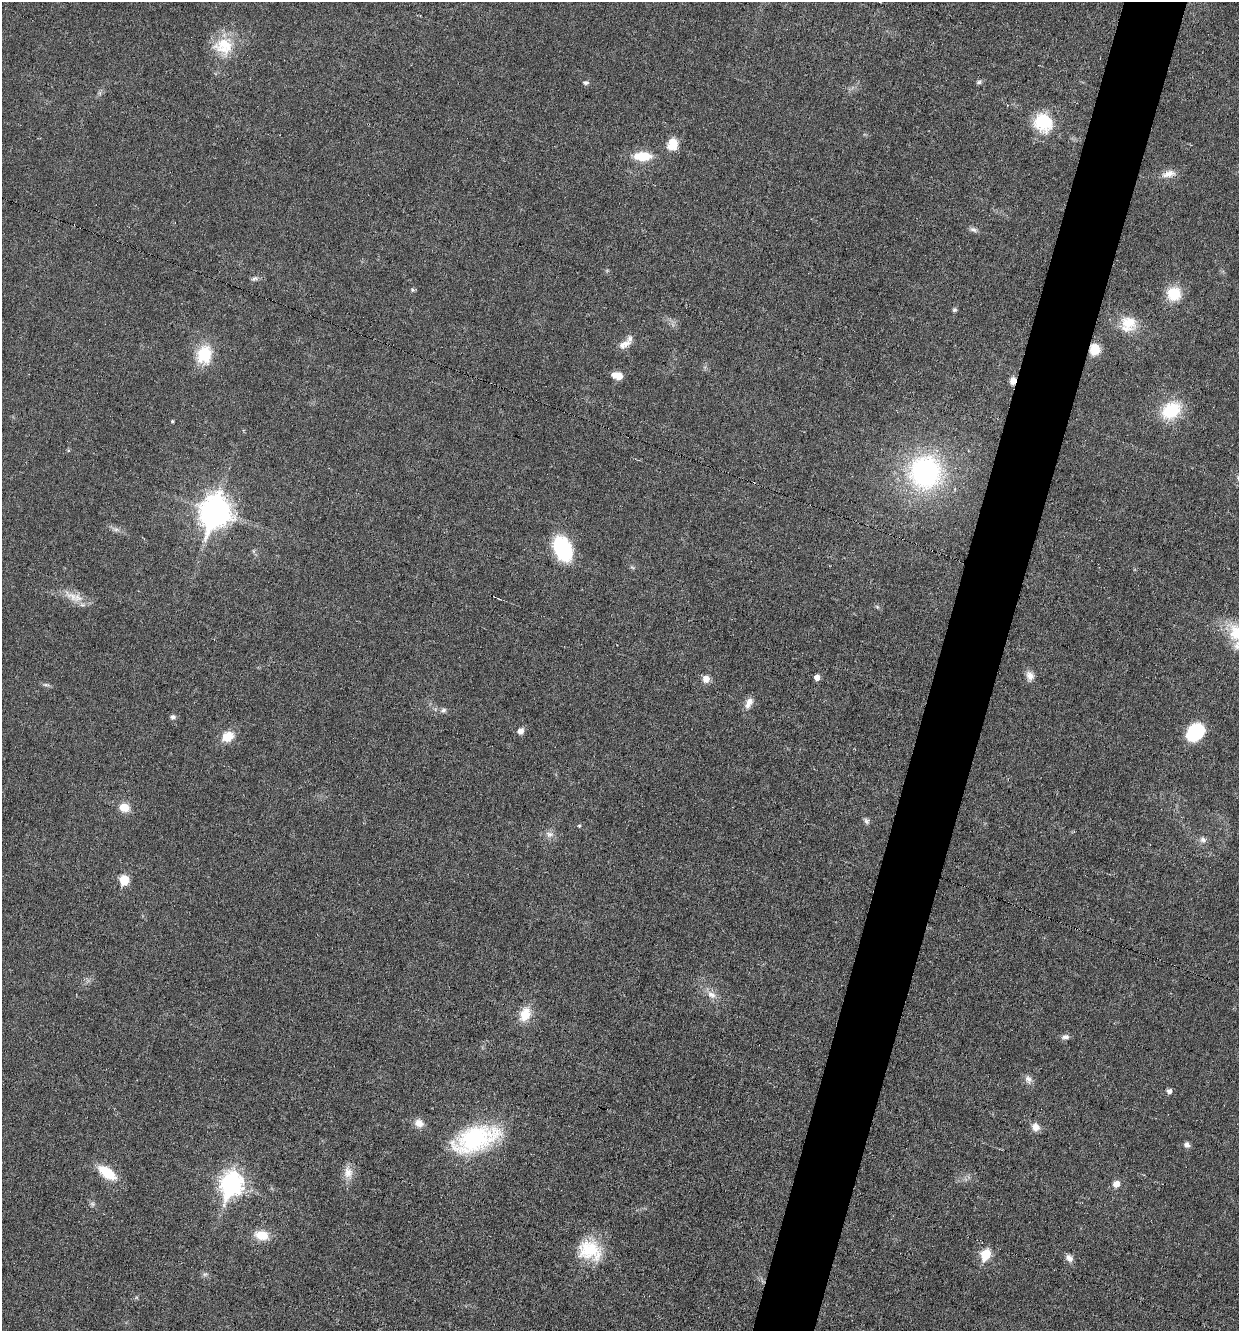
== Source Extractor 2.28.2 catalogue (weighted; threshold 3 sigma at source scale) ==
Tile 10 of 4 x 4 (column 2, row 3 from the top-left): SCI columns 1496-2732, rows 1330-2658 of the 5333 x 5318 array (HDU 1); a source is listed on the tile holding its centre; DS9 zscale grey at full resolution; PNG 1241 x 1333 px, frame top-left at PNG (2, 2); no overlay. Shown black and unused: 5% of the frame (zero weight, under 3 of 6 exposures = <1% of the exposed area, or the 3 px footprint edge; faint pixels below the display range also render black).
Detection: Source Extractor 2.28.2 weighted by HDU 2 'WHT'; one run over the whole footprint, this tile lists its part. Background 0.0321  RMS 0.0039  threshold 0.0159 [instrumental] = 3 sigma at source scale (4.09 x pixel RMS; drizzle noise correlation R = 1.36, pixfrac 0.8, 0.05/0.05 arcsec/px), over >= 5 px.
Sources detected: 66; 2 inside a brighter listed object's ellipse — not listed separately; the other 64 listed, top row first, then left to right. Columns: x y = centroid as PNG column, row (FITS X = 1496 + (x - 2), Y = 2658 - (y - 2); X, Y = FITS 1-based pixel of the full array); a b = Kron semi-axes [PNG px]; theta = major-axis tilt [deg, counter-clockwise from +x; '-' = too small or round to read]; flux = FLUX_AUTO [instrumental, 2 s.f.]
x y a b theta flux
224 46 28 24 18 13
979 82 7 5 16 0.81
586 83 8 6 3 0.88
1043 122 24 21 -60 16
672 144 12 10 76 7.7
642 156 19 9 0 10
1169 174 20 9 14 3.6
973 230 11 6 -23 1.2
254 279 10 6 21 1
412 290 6 5 - 0.59
1174 294 13 13 - 11
954 310 6 5 - 0.68
1128 324 21 20 - 9
624 344 19 9 27 3.2
1095 349 10 9 - 8.1
204 355 27 21 74 12
619 376 6 6 - 5.2
1013 381 8 6 78 2.8
1171 410 23 17 37 17
172 421 4 3 - 0.53
925 472 37 36 - 67
215 512 12 10 73 550
115 529 11 7 -24 1.5
563 548 19 12 -67 39
632 567 8 3 -19 0.56
72 596 28 10 -34 5.8
1237 645 14 10 69 2.9
1030 676 13 9 -82 2.5
817 678 5 5 - 2.6
706 679 8 8 - 2.8
46 685 10 4 -5 0.87
749 703 14 9 65 2.9
443 710 7 7 - 1
173 717 7 6 - 1.1
520 731 8 6 41 2.2
1196 732 18 14 45 22
228 736 16 13 28 5.6
124 807 10 9 - 5.5
866 821 9 6 -59 1.1
579 826 5 4 - 0.45
549 834 12 8 -7 2.1
1203 840 10 9 - 1.7
124 880 6 6 - 17
711 995 14 9 -33 3.1
525 1014 17 11 69 7.5
1065 1037 10 7 4 1.5
1028 1079 13 9 -66 2
1169 1091 5 5 - 1.7
419 1123 12 10 -35 3.2
1036 1127 10 9 - 2.8
475 1139 52 25 20 45
1187 1145 7 6 - 1.4
348 1172 20 12 -84 4.2
107 1173 21 10 -36 12
231 1184 11 8 74 230
1116 1184 6 6 - 4.1
92 1204 8 6 -21 0.91
261 1235 17 11 -12 6.5
590 1250 31 26 -25 17
986 1255 7 6 - 20
1069 1258 11 7 -47 2
205 1274 7 4 18 0.74
763 1281 9 3 -45 0.94
136 1298 6 4 19 0.52
Overlapping masked pixels (flux is a lower limit): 3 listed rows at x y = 1095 349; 1013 381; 763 1281
Isophote crosses this tile's border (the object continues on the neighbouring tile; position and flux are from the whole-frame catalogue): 1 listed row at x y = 1237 645